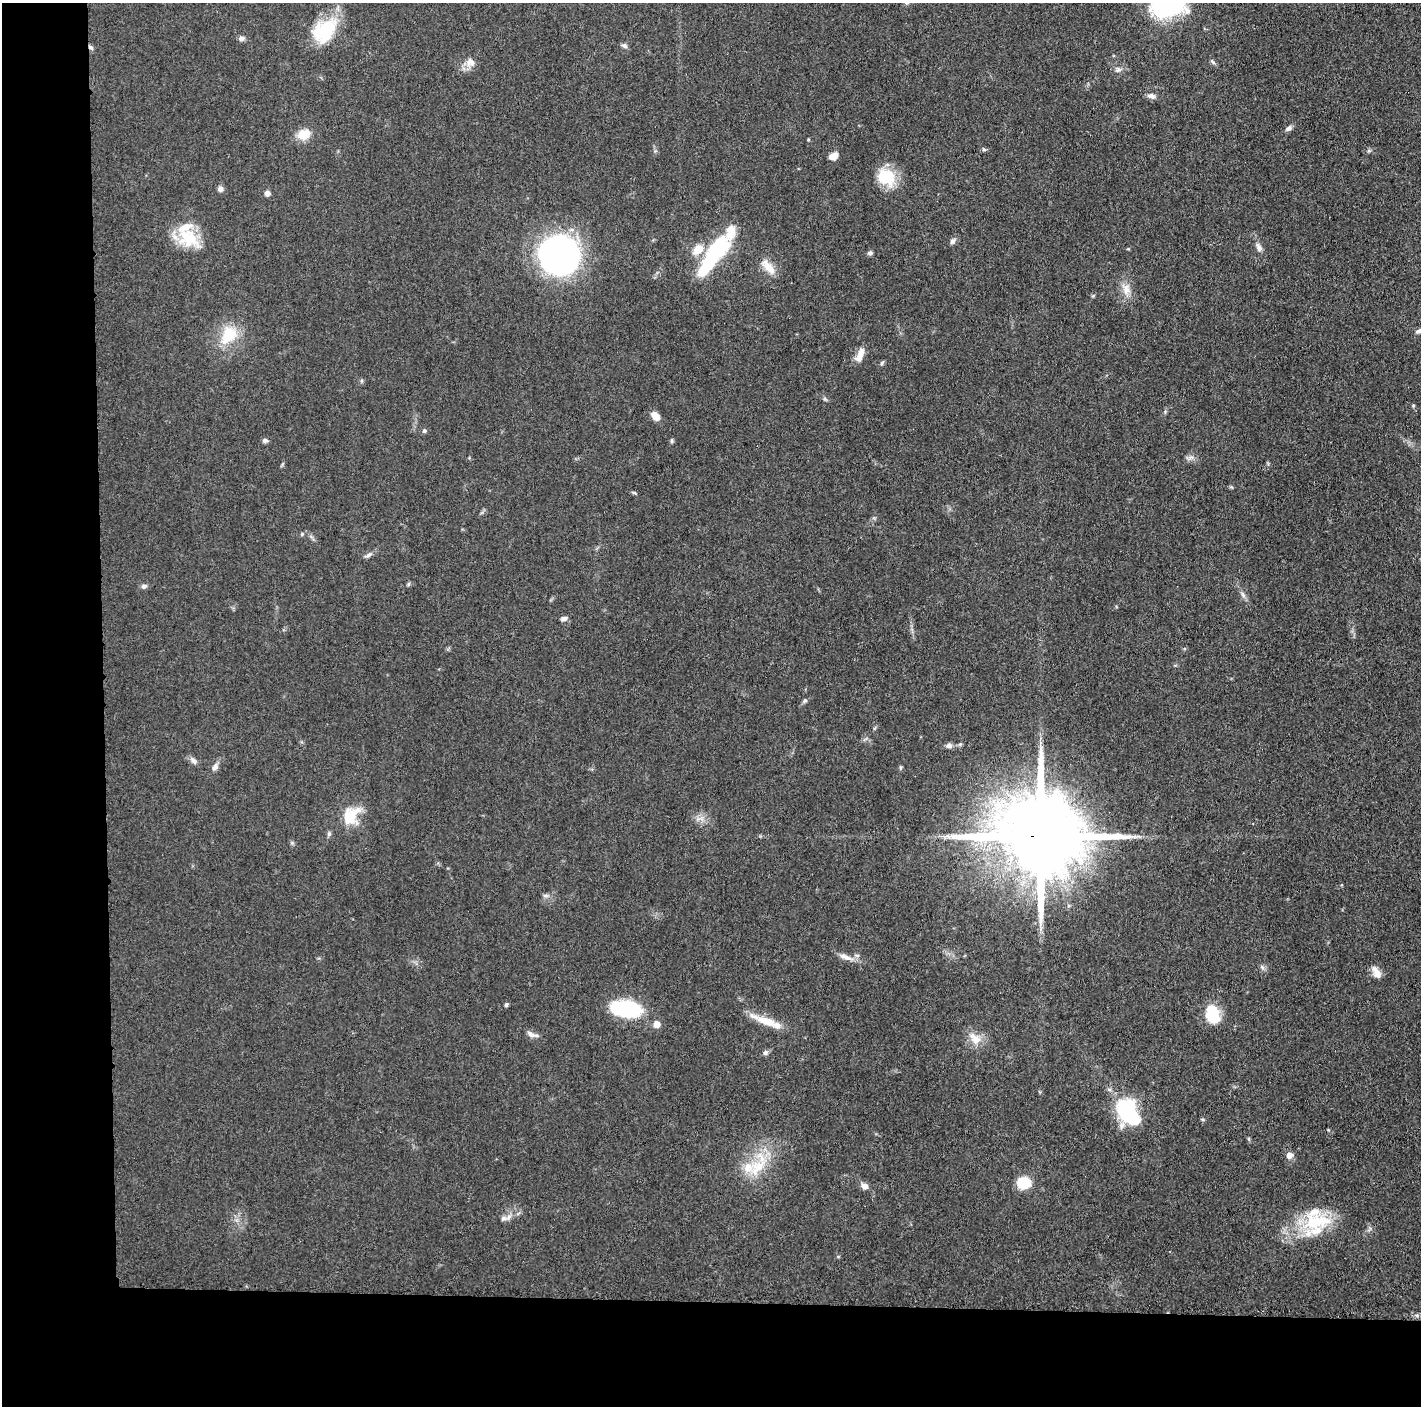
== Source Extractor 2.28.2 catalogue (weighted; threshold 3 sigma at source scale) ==
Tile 7 of 3 x 3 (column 1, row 3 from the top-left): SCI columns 7-1425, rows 19-1422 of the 4265 x 4250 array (HDU 1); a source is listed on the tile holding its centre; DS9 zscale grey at full resolution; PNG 1423 x 1408 px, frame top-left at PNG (2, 3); no overlay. Shown black and unused: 14% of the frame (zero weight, under 3 of 5 exposures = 1% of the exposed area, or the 3 px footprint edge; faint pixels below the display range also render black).
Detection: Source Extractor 2.28.2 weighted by HDU 2 'WHT'; one run over the whole footprint, this tile lists its part. Background 0.0485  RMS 0.0053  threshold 0.0237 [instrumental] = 3 sigma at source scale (4.5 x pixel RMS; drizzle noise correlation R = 1.50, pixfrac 1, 0.05/0.05 arcsec/px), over >= 5 px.
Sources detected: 78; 2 inside a brighter object's white glare — not listed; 6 inside a brighter listed object's ellipse — not listed separately; the other 70 listed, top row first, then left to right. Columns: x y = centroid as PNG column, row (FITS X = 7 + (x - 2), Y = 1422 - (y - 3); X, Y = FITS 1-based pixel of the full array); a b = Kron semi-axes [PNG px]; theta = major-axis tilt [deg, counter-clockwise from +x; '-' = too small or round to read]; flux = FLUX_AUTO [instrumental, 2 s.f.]
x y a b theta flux
1168 4 25 17 14 100
324 31 32 22 47 28
241 38 8 6 5 1.7
624 46 8 6 -27 1.4
91 47 8 5 -44 1.3
470 62 12 12 - 4.2
1213 62 8 4 -37 0.98
1118 70 8 7 - 1.9
1151 96 11 7 -11 2.2
1288 128 9 6 33 1.9
304 134 13 11 23 8.7
984 149 6 4 -30 0.8
833 156 7 6 - 5.9
886 177 24 20 -37 16
220 189 7 6 - 1.8
267 193 6 5 - 2.5
190 236 37 19 -62 19
952 241 7 6 - 1.6
1259 247 12 7 -64 2.4
698 250 13 9 46 7.8
870 253 7 5 4 1.1
714 254 51 15 54 52
559 255 35 33 -1 180
768 267 23 9 -47 6.9
1126 289 16 10 -88 5.5
229 335 28 18 57 18
860 355 19 8 66 5.3
882 363 7 4 47 0.86
655 416 11 7 -46 5.1
424 431 6 5 - 0.99
265 440 7 5 -15 1.4
672 440 7 4 -90 0.77
1190 457 10 5 1 1.7
634 493 7 3 -35 0.68
302 534 6 3 72 0.58
369 555 11 5 33 1.7
408 584 6 4 89 0.75
144 586 7 5 9 1.6
1243 595 10 5 -55 1.6
564 619 8 6 1 1.8
1184 649 5 3 - 0.62
805 701 6 5 - 0.96
960 744 5 5 - 0.7
949 746 8 6 -9 2
193 761 12 6 -53 2
215 767 10 7 57 2.4
900 768 7 3 90 0.71
351 816 26 20 59 15
329 834 6 5 - 1
1041 836 24 20 -6 10000
545 896 7 4 18 1
845 957 21 7 -20 4
1262 967 8 4 -46 1.2
1376 972 16 8 -59 4.1
506 1005 4 4 - 1.2
626 1009 31 15 -8 45
1211 1015 17 14 -42 17
766 1021 30 11 -19 11
656 1024 5 5 - 6.3
532 1034 15 6 -21 2.8
976 1040 15 14 - 6.9
765 1053 7 6 - 1.4
1126 1108 22 15 67 40
1202 1119 6 4 -19 0.6
1289 1155 8 7 - 3.1
757 1167 44 19 64 21
1024 1183 10 8 -1 22
865 1186 8 7 - 2.8
503 1218 10 6 11 1.9
1316 1222 44 23 8 29
Overlapping masked pixels (flux is a lower limit): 2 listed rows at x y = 91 47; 1041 836
Isophote crosses this tile's border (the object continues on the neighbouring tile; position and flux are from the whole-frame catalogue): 1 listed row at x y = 1168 4